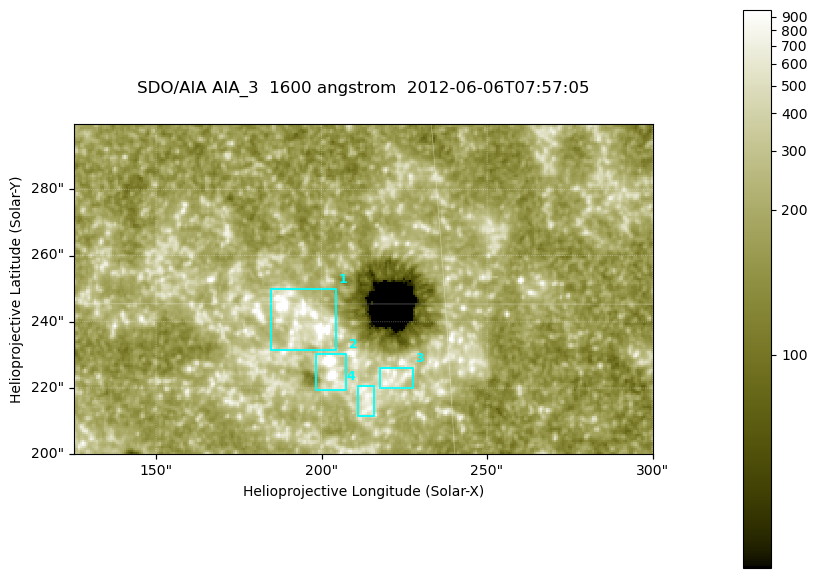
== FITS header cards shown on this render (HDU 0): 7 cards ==
TELESCOP= 'SDO/AIA '
INSTRUME= 'AIA_3   '
WAVELNTH=                 1600
WAVEUNIT= 'angstrom'
DATE-OBS= '2012-06-06T07:57:05.12'
CTYPE1  = 'HPLN-TAN'
CTYPE2  = 'HPLT-TAN'

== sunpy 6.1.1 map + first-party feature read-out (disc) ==
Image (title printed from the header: SDO/AIA AIA_3  1600 angstrom  2012-06-06T07:57:05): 287 x 164 px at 0.609 arcsec/px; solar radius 946 arcsec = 1552 px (partial field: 0.6% of the solar disc is inside the frame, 100% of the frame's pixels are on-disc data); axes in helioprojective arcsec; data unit not stated in the header (colour bar unlabelled)
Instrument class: DISC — disc imager (sunpy class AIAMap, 1600 A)
Bright regions (active regions / flare kernels): reference = the on-disc median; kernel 3 px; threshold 5 sigma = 344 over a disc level ~187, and >= 1.15x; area >= 47 px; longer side >= 3 px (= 1.8 arcsec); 4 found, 4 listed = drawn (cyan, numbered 1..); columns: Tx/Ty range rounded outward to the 2 arcsec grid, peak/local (2 s.f.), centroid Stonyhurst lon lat
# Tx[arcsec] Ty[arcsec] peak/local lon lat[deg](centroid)
1 184..206 230..250 7.1 +12 +15
2 198..208 218..232 18 +13 +14
3 218..228 220..226 4.2 +14 +14
4 210..216 210..222 4.2 +13 +13